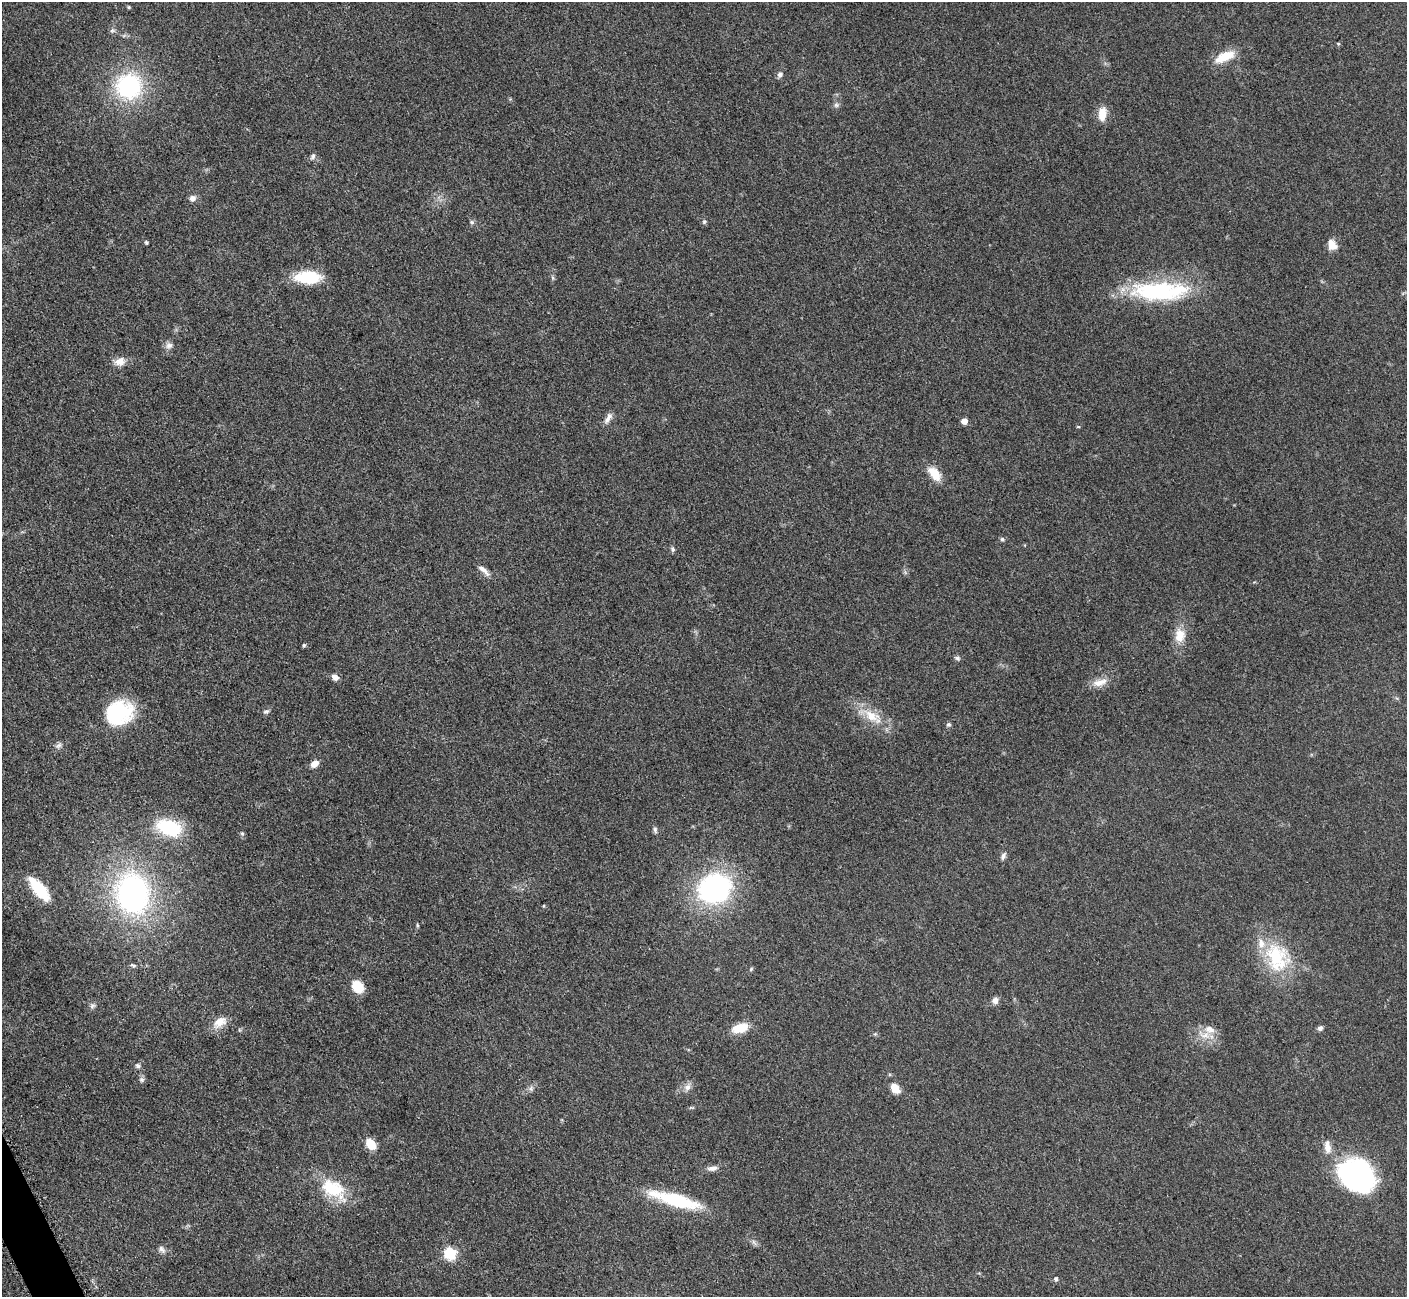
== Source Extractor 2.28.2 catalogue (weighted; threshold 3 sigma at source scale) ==
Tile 7 of 4 x 4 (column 3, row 2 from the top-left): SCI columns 2874-4278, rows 2779-4073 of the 5701 x 5665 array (HDU 1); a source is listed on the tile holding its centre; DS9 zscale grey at full resolution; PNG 1409 x 1299 px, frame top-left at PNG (2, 2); no overlay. Shown black and unused: <1% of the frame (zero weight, under 3 of 5 exposures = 3% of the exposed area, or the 3 px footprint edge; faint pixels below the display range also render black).
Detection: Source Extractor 2.28.2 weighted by HDU 2 'WHT'; one run over the whole footprint, this tile lists its part. Background 0.0532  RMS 0.0059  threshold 0.0266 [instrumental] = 3 sigma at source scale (4.5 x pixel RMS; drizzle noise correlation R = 1.50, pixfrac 1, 0.05/0.05 arcsec/px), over >= 5 px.
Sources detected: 74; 1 inside a brighter object's white glare — not listed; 2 inside a brighter listed object's ellipse — not listed separately; the other 71 listed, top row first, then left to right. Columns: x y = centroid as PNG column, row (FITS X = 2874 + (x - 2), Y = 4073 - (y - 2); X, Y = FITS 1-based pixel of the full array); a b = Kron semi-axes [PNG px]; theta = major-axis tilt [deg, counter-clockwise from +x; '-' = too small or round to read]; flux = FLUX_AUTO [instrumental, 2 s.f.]
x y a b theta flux
129 7 5 4 - 0.64
112 31 6 6 - 1.3
1338 44 5 4 - 0.63
1224 57 27 11 24 12
780 74 7 6 - 2.1
129 86 22 22 - 67
836 105 7 7 - 1.6
1102 114 18 10 83 7.5
313 156 9 6 59 1.6
192 198 7 7 - 3
472 222 6 5 - 1.1
704 222 6 5 - 1
146 242 5 4 - 0.76
1332 245 13 10 -63 5.4
308 277 27 13 0 25
553 278 6 4 -71 0.87
1160 291 74 23 0 66
169 345 10 8 9 2.6
120 362 14 11 10 5.4
608 418 17 6 60 3.4
964 421 5 5 - 4.6
1078 427 5 3 - 0.52
934 473 20 11 -50 9.4
1002 539 6 5 - 1.1
673 549 8 5 -65 1.2
482 569 14 7 -33 3.4
1180 635 20 14 85 9.3
304 645 5 4 - 0.88
957 658 8 6 -22 1.4
335 677 9 7 -46 3
1100 682 21 10 16 6.7
266 712 8 5 3 1.4
119 713 30 25 20 41
872 716 34 14 -33 16
949 724 7 5 41 1.3
58 746 11 6 29 2
314 764 10 7 33 4
169 828 25 15 -18 39
655 830 9 5 -82 1.4
242 833 6 5 - 1
1003 856 10 6 71 2
715 888 25 21 25 130
39 889 29 11 -50 24
133 893 34 27 -83 170
544 906 5 3 - 0.52
417 925 6 3 -71 0.68
1277 957 42 31 -70 39
133 965 9 5 -24 1.1
751 969 6 5 - 0.84
358 987 14 11 -53 12
995 1000 9 7 83 2.7
92 1006 8 7 - 1.6
220 1022 21 12 34 7.3
740 1028 21 10 16 11
1320 1028 7 6 - 1.7
1204 1035 20 10 -16 8.1
137 1066 6 5 - 1.4
142 1080 7 6 - 1.3
687 1087 11 8 57 3.3
895 1088 11 8 -56 8.3
531 1089 7 6 - 1.5
371 1144 10 7 -49 12
1327 1147 20 9 -83 5.4
712 1168 14 6 6 3.2
1356 1173 40 31 -18 93
333 1189 31 18 -32 28
676 1200 59 13 -15 38
754 1242 7 4 -71 1.3
162 1249 12 6 -51 2.1
450 1253 6 6 - 52
1056 1279 6 5 - 1.3